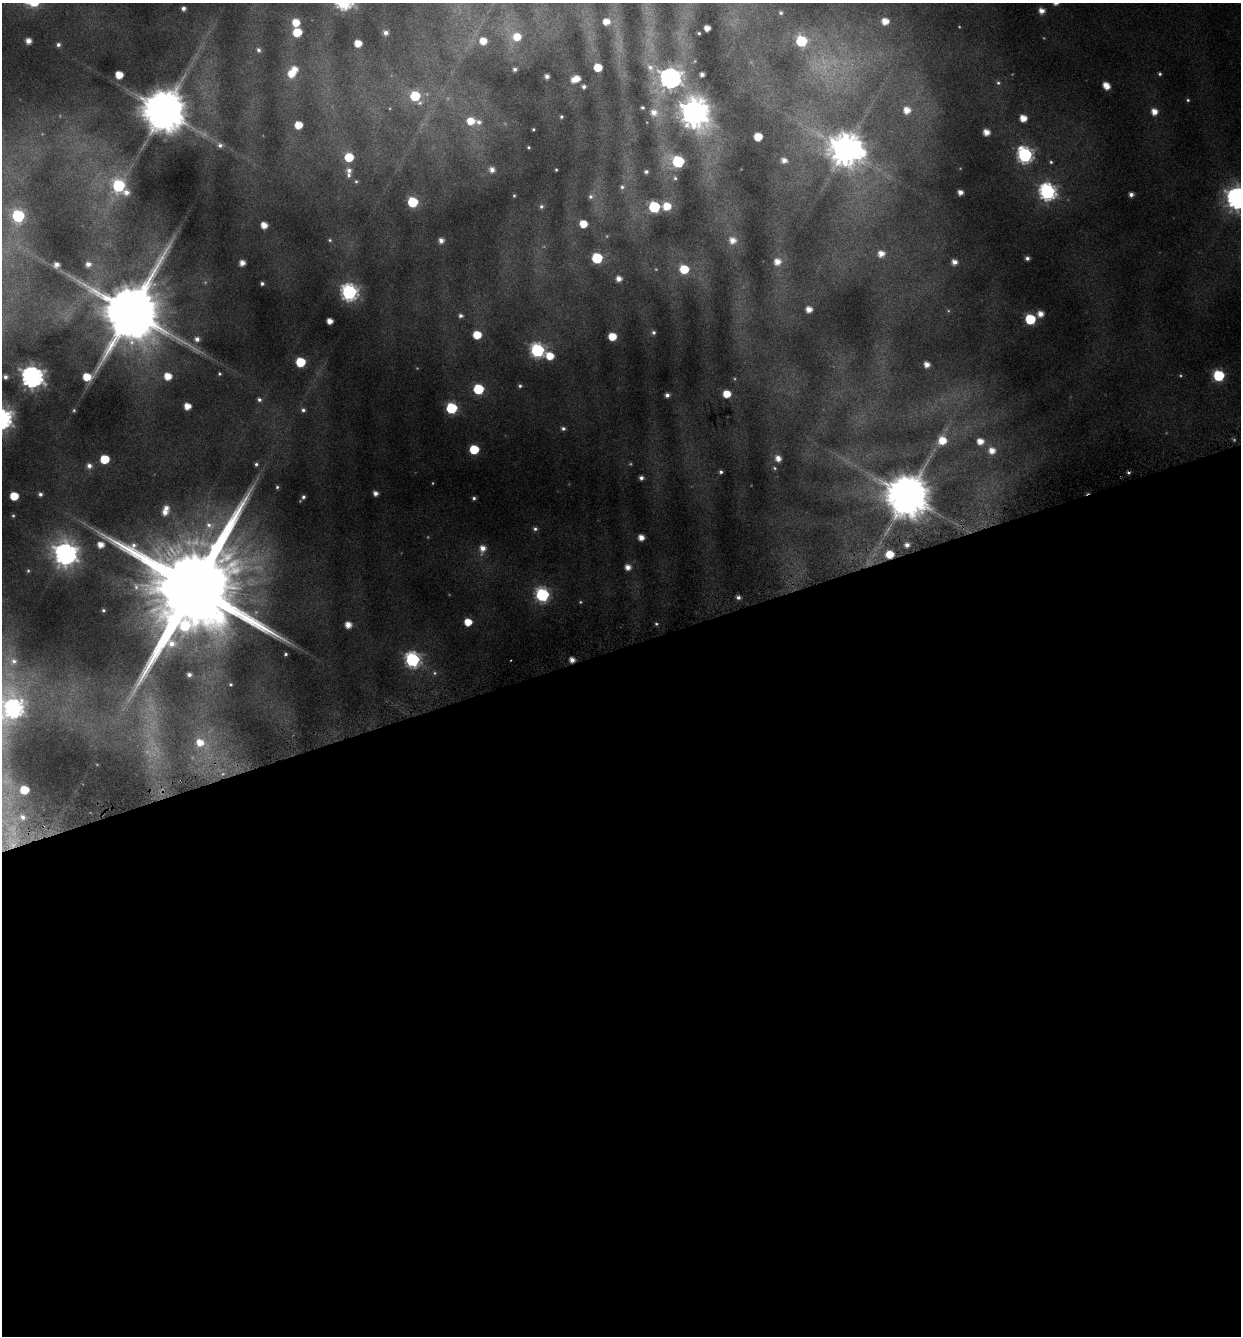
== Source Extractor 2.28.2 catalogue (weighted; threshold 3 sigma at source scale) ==
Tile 15 of 4 x 4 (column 3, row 4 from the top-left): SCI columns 2605-3843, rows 4-1337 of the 5150 x 5376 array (HDU 1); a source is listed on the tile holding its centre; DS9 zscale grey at full resolution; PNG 1243 x 1338 px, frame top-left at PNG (2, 3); no overlay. Shown black and unused: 52% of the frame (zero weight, under 4 of 8 exposures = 2% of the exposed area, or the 3 px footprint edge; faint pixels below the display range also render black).
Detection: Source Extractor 2.28.2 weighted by HDU 2 'WHT'; one run over the whole footprint, this tile lists its part. Background 0.0446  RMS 0.0097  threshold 0.0395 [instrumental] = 3 sigma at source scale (4.09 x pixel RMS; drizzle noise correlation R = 1.36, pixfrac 0.8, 0.0396/0.0396 arcsec/px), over >= 5 px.
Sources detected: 181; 8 too faint to see at this stretch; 1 cosmic-ray / hot-pixel residue — not listed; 4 inside a brighter listed object's ellipse — not listed separately; the other 168 listed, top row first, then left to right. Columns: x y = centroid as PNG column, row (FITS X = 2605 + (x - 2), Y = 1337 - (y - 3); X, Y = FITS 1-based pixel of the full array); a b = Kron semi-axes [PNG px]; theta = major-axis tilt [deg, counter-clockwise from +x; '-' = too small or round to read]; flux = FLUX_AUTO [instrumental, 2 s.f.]
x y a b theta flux
183 8 4 4 - 3
1041 11 6 6 - 6.5
781 13 5 5 - 1.9
606 21 5 5 - 9.7
885 21 6 6 - 10
296 22 6 5 - 15
707 28 5 4 - 7.7
297 32 6 6 - 22
386 33 6 5 - 3.9
699 33 3 3 - 1
517 37 8 8 - 15
28 41 5 4 - 5.8
483 41 7 7 - 12
801 41 7 6 - 58
358 43 5 5 - 12
58 45 5 5 - 2.6
258 50 5 4 - 2.3
598 67 6 5 - 22
650 67 10 8 -39 4.9
515 69 4 4 - 2.4
291 74 7 7 - 13
702 74 4 4 - 3.7
1160 74 4 4 - 1.5
119 75 6 5 - 15
547 76 4 4 - 3.7
577 78 6 5 - 8.5
670 78 8 7 - 630
998 83 6 5 - 1.8
1106 86 7 5 -46 11
584 87 4 3 - 2.6
415 96 8 7 - 40
1188 100 5 4 - 1.2
642 107 3 3 - 1.3
907 110 8 8 - 11
164 111 11 11 - 3900
654 112 9 8 - 7.2
1154 112 6 6 - 8.7
694 113 10 9 - 1300
561 117 4 4 - 1.5
1023 118 5 5 - 11
470 121 8 7 - 16
479 122 8 7 - 4.5
298 125 6 5 - 16
533 129 3 2 - 0.93
986 132 6 5 - 8.7
758 137 6 5 - 21
220 145 7 7 - 2.9
528 147 3 3 - 0.99
845 149 11 10 - 1900
1025 155 8 7 - 210
349 157 6 6 - 26
784 160 5 5 - 5.1
678 161 7 6 - 96
1051 162 5 4 - 1.5
349 170 7 6 - 4.1
492 170 6 6 - 5.4
556 170 3 2 - 0.82
646 172 5 4 - 2.1
675 178 6 5 - 1.8
356 181 5 4 - 1.3
118 186 7 7 - 91
622 187 6 6 - 2.4
126 192 8 7 - 5.4
960 192 4 4 - 5.3
1047 192 8 7 - 280
1131 194 4 4 - 3.8
514 196 4 4 - 1
590 197 6 6 - 2.7
1237 198 9 8 - 660
412 202 6 6 - 48
541 206 6 5 - 2
667 206 7 7 - 16
654 207 6 6 - 72
18 216 7 6 - 100
583 224 6 5 - 15
264 225 5 5 - 9.8
330 240 6 5 - 1.5
441 240 6 6 - 4.9
732 240 8 8 - 8.1
881 254 7 7 - 8.2
597 258 6 6 - 56
1027 258 4 4 - 2.7
777 262 7 7 - 8.5
954 262 5 5 - 5.7
242 263 5 5 - 6.4
88 264 6 5 - 4.7
56 265 5 5 - 4.8
684 269 6 6 - 27
619 279 5 5 - 5.8
262 284 4 3 - 2
349 292 7 7 - 250
809 309 5 5 - 7.7
131 311 21 16 65 8100
1040 314 6 6 - 7.2
461 316 6 5 - 2.2
1030 319 6 6 - 53
330 321 5 5 - 7.6
654 332 5 5 - 2.1
477 335 6 6 - 21
612 336 6 6 - 17
197 339 7 7 - 4.6
537 350 7 7 - 160
550 356 7 6 - 16
300 362 6 6 - 42
927 364 5 4 - 6.1
219 374 4 4 - 1.2
1219 375 6 6 - 72
168 376 7 6 - 14
5 377 4 4 - 2.6
32 377 8 8 - 650
520 386 5 4 - 1.6
478 389 6 6 - 48
727 394 6 5 - 16
667 395 4 4 - 3.1
259 400 6 5 - 2.4
187 406 5 5 - 10
451 408 6 6 - 70
74 410 5 4 - 1.3
303 410 6 5 - 2.3
563 428 5 4 - 2.4
942 441 8 8 - 15
980 441 6 5 - 9.2
474 449 6 6 - 36
992 451 7 7 - 8.2
778 458 7 6 - 6.6
104 459 6 6 - 33
256 464 5 5 - 1.8
89 466 6 6 - 4.3
775 468 6 4 -29 1.4
721 472 4 4 - 2.1
641 478 4 4 - 3
277 487 5 4 - 1.4
375 493 5 4 - 4.3
40 494 5 4 - 2.4
14 496 6 5 - 21
907 496 12 11 - 3800
303 497 6 5 - 2.6
474 498 4 4 - 1.9
165 512 6 6 - 6.6
13 516 4 4 - 0.99
209 525 14 9 -27 9.8
535 529 6 5 - 2.1
641 537 5 5 - 7.7
100 545 6 6 - 8.5
907 545 4 4 - 4.2
483 548 9 7 78 8
65 554 9 9 - 680
890 554 6 5 - 17
628 567 6 5 - 6.4
28 571 4 4 - 1
194 587 31 22 -81 27000
542 595 7 7 - 140
738 597 5 5 - 2.9
103 610 3 3 - 1.2
468 622 6 5 - 15
656 624 5 4 - 1.3
348 625 5 5 - 8.4
286 654 4 3 - 1.3
412 660 7 7 - 190
511 660 2 2 - 0.58
572 660 5 4 - 5.7
14 661 10 9 - 6.1
189 675 4 4 - 2.6
231 684 4 4 - 1.1
12 709 21 12 13 350
200 742 10 9 - 14
24 790 6 5 - 21
23 817 6 5 - 2.8
Overlapping masked pixels (flux is a lower limit): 2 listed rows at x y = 890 554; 572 660
Isophote crosses this tile's border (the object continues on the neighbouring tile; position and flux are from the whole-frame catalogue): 2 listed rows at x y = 1237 198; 12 709